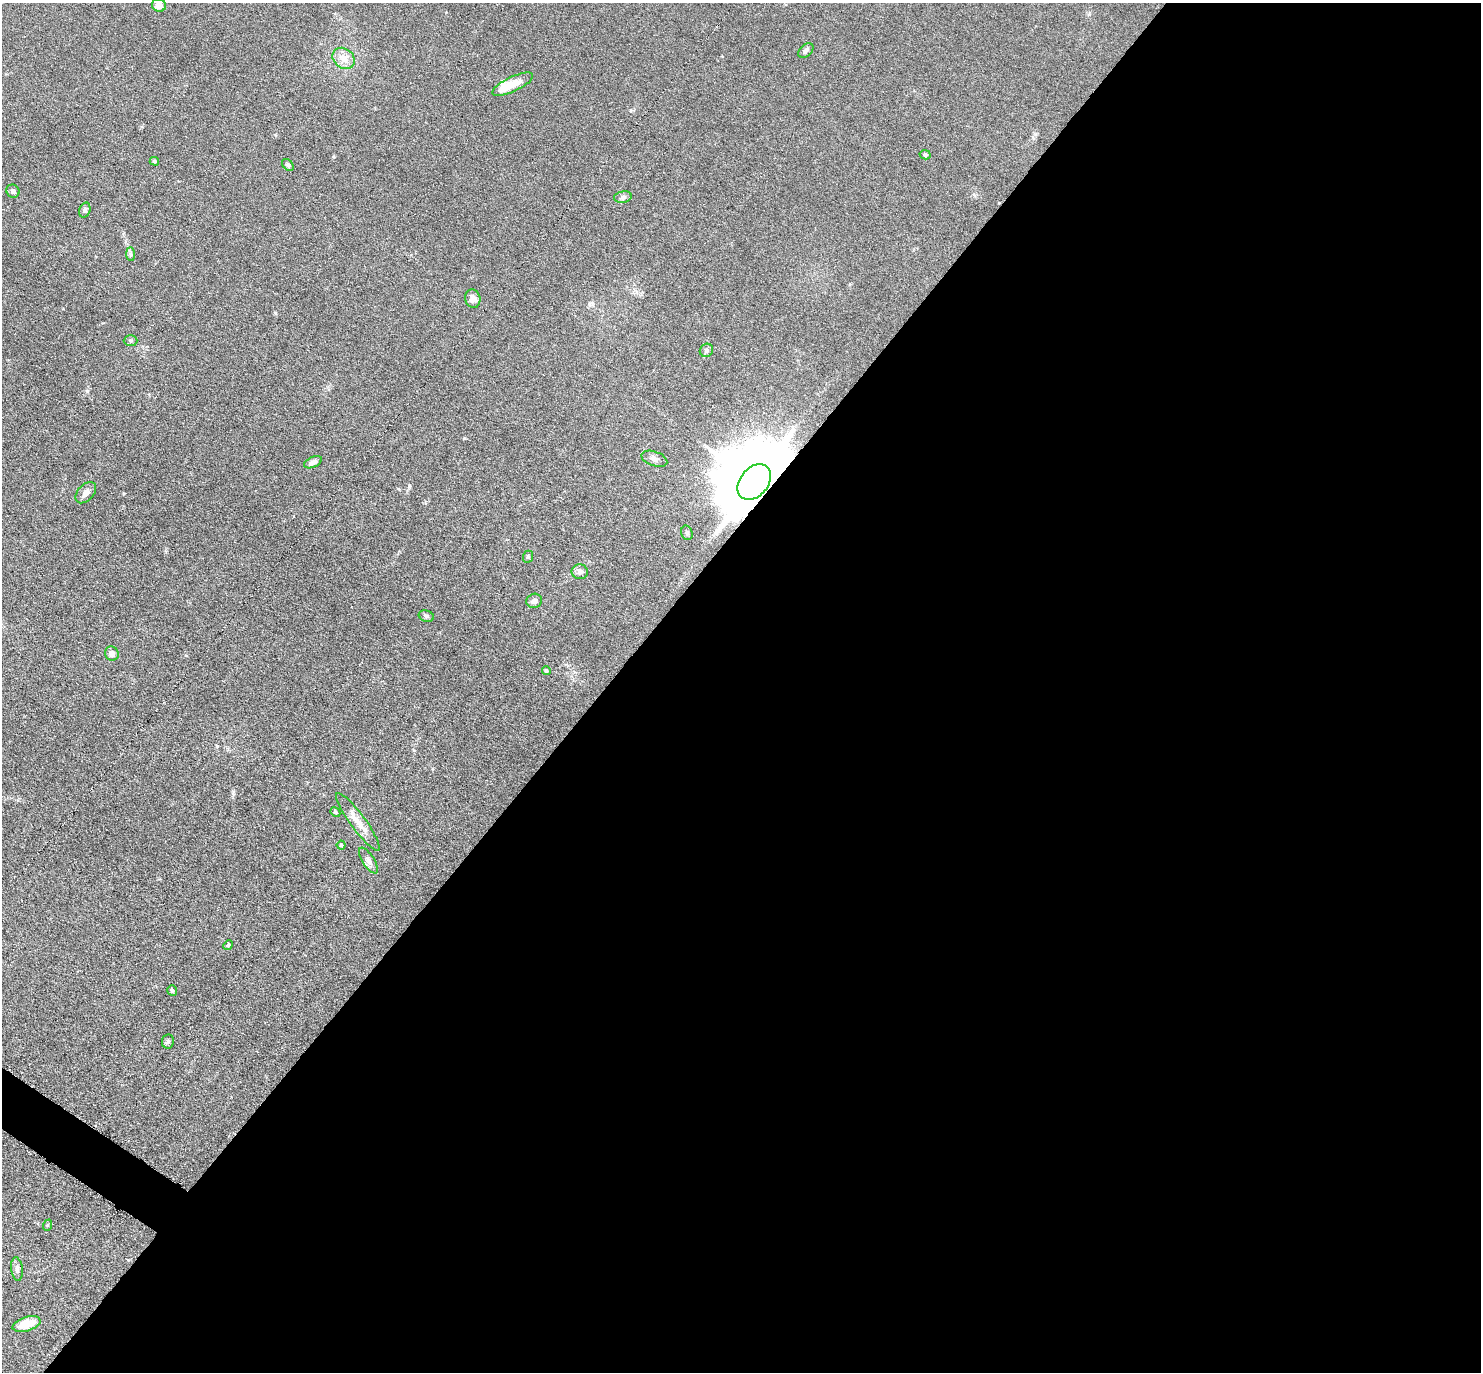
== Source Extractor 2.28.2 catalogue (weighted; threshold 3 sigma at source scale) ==
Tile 12 of 4 x 4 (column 4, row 3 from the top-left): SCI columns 4482-5960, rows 1817-3186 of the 6088 x 6079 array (HDU 1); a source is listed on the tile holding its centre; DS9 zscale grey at full resolution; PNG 1483 x 1374 px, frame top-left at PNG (2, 3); each listed source drawn as its Kron ellipse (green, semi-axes under 4 px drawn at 4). Shown black and unused: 60% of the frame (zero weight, under 3 of 6 exposures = <1% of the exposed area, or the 3 px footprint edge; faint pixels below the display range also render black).
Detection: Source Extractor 2.28.2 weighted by HDU 2 'WHT'; one run over the whole footprint, this tile lists its part. Background 0.0331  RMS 0.0038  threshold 0.0154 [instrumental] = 3 sigma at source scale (4.09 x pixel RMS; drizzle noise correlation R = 1.36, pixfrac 0.8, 0.05/0.05 arcsec/px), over >= 5 px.
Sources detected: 36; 1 inside a brighter object's white glare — neither listed nor drawn; the other 35 listed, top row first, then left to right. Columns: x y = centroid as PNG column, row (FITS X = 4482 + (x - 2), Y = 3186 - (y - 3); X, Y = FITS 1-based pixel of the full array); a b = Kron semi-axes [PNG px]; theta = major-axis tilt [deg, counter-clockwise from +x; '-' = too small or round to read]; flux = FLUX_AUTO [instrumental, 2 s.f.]
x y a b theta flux
159 5 7 6 - 2.3
806 51 9 6 42 0.88
344 58 12 9 -40 3.3
513 84 22 7 25 5
925 155 5 4 - 0.69
154 161 5 4 - 0.62
288 165 7 5 -48 0.88
13 191 7 6 - 1
623 197 9 5 9 0.94
85 210 7 5 72 0.75
130 254 7 4 -89 0.64
473 299 9 7 -76 2
131 341 7 5 -1 0.73
706 350 7 6 - 0.95
654 459 13 7 -19 1.4
313 462 9 5 24 1.7
754 482 20 14 51 5300
86 493 12 8 46 1.9
687 533 7 5 -72 0.82
528 557 6 5 - 0.55
580 572 8 7 - 1.3
534 601 8 7 - 1.2
426 616 8 5 -18 0.74
112 654 7 6 - 1.9
546 670 4 3 - 0.45
335 812 5 4 - 0.73
358 822 35 7 -54 4.9
341 845 4 4 - 0.43
368 861 15 6 -58 1.5
228 945 5 4 - 0.46
172 990 5 5 - 0.6
168 1041 7 6 - 0.67
48 1225 6 4 69 0.37
17 1269 12 5 -83 1.4
27 1324 14 7 16 6.3
Overlapping masked pixels (flux is a lower limit): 1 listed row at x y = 754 482
Isophote crosses this tile's border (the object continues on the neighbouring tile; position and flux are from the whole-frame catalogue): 1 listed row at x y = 159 5
Unlisted compact peaks at least as high as the median listed source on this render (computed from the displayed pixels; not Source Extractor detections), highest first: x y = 87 391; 409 486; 464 438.